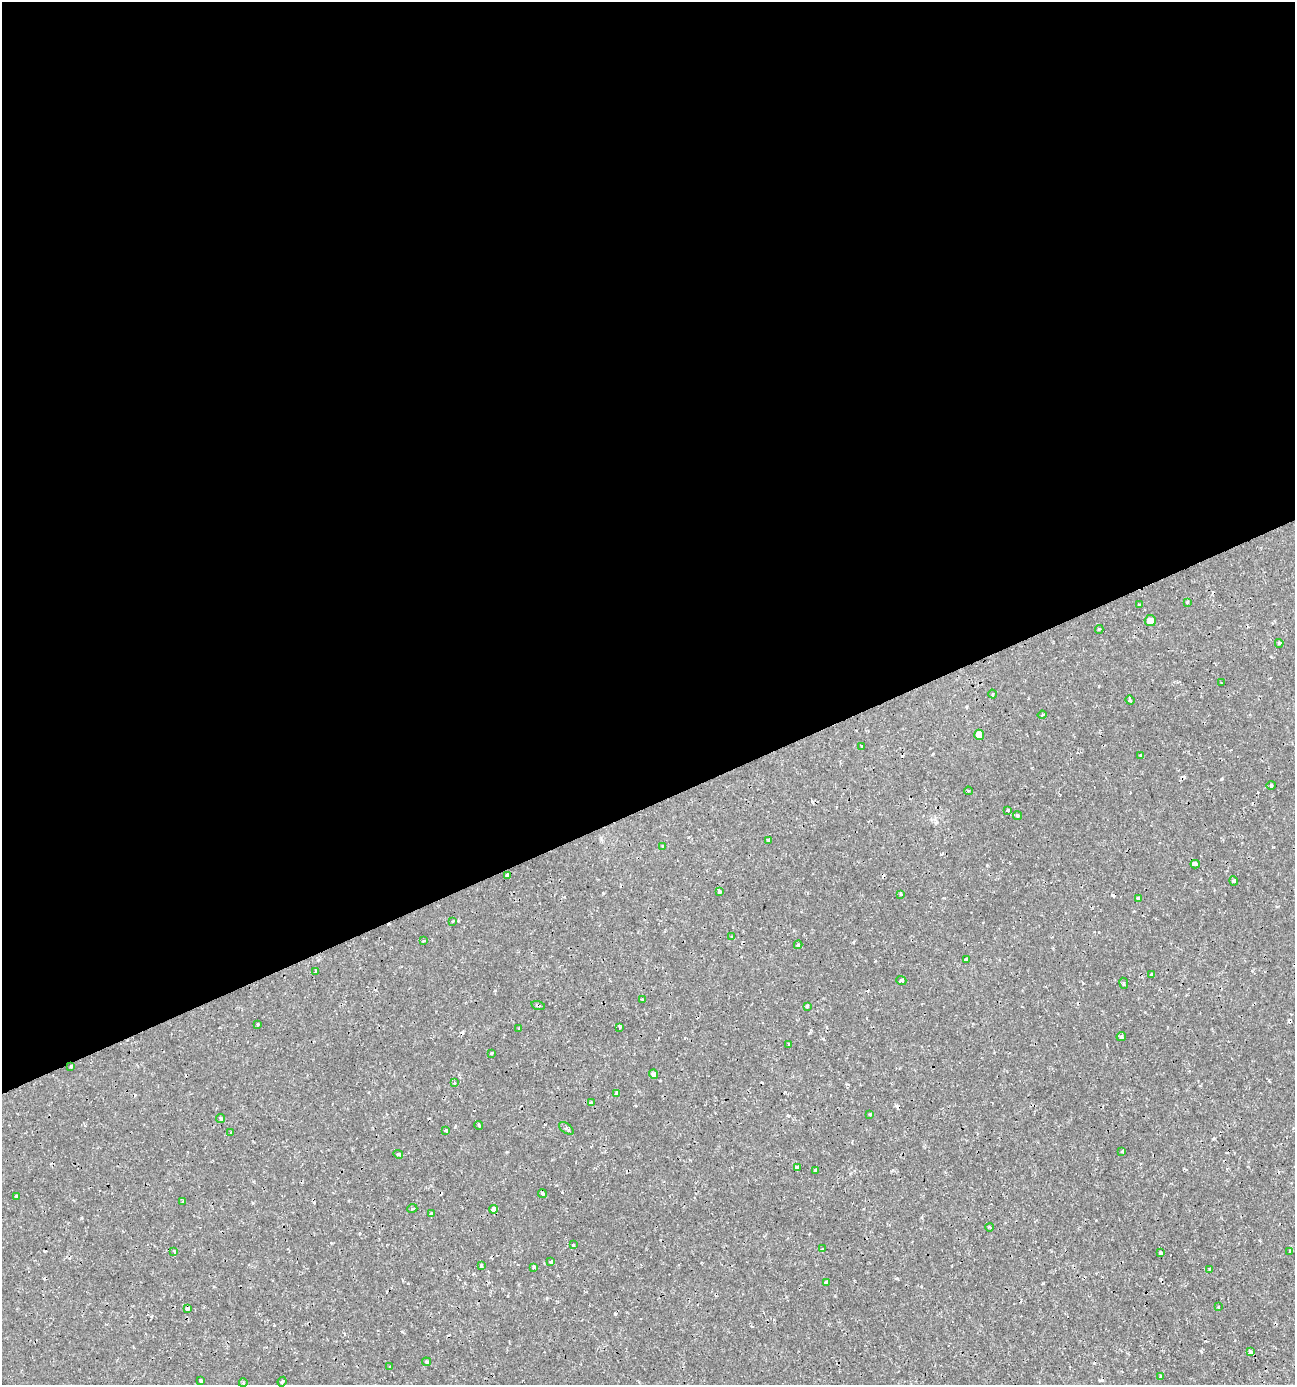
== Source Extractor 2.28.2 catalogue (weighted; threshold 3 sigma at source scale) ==
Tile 2 of 4 x 4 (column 2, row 1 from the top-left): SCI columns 1428-2720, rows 4154-5536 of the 5402 x 5549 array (HDU 1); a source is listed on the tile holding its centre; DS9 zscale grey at full resolution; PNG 1297 x 1387 px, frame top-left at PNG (2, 2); each listed source drawn as its Kron ellipse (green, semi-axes under 4 px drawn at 4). Shown black and unused: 58% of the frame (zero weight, under 2 of 3 exposures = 1% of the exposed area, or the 3 px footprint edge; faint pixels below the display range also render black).
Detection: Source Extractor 2.28.2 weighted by HDU 2 'WHT'; one run over the whole footprint, this tile lists its part. Background 0.00186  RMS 0.0011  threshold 0.00477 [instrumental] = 3 sigma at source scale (4.5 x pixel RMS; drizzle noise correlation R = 1.50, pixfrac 1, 0.0396/0.0396 arcsec/px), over >= 5 px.
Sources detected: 98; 15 cosmic-ray / hot-pixel residue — neither listed nor drawn; the other 83 listed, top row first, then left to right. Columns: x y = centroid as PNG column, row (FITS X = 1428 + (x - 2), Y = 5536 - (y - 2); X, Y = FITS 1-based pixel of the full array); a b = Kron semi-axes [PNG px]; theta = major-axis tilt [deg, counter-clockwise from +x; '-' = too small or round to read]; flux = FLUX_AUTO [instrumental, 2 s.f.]
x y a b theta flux
1187 602 3 3 - 0.12
1139 605 3 3 - 0.097
1150 620 5 5 - 0.73
1099 629 4 3 - 0.13
1279 643 4 3 - 0.18
1221 683 3 2 - 0.18
993 694 4 3 - 0.12
1130 700 5 3 - 0.19
1042 715 4 3 - 0.16
979 735 5 5 - 0.97
862 747 3 3 - 0.11
1141 756 3 3 - 0.13
1271 785 5 3 - 0.11
968 791 4 3 - 0.12
1008 810 3 3 - 0.27
1017 816 5 4 - 0.16
769 840 3 3 - 0.59
663 846 4 3 - 0.15
1195 864 4 3 - 0.54
507 876 4 3 - 0.81
1234 881 4 3 - 0.27
719 892 3 3 - 0.22
901 894 3 3 - 0.13
1138 898 3 3 - 0.38
453 921 3 2 - 0.087
732 937 4 2 - 0.088
423 941 3 3 - 0.12
798 945 4 4 - 0.17
966 960 4 3 - 0.78
316 971 4 3 - 0.54
1151 974 3 3 - 0.4
901 981 5 4 - 0.26
1124 983 5 3 - 0.16
642 999 4 2 - 0.089
538 1005 7 2 -15 0.12
807 1006 3 3 - 0.37
258 1024 3 2 - 0.12
619 1027 3 3 - 0.12
519 1029 3 3 - 0.14
1121 1037 5 4 - 0.26
789 1045 3 3 - 0.17
492 1053 3 3 - 0.24
71 1066 3 2 - 0.14
654 1074 5 4 - 0.34
454 1083 4 3 - 0.12
616 1093 4 3 - 6.8
591 1103 4 3 - 0.32
870 1114 3 3 - 0.22
221 1119 5 4 - 0.2
479 1125 4 3 - 0.2
566 1128 8 4 -36 0.28
445 1130 4 3 - 0.19
231 1133 4 3 - 0.44
1122 1151 3 3 - 0.17
398 1154 5 3 - 0.3
797 1168 3 3 - 0.27
815 1170 3 3 - 0.16
542 1193 4 4 - 0.18
17 1196 4 3 - 0.17
183 1202 3 3 - 0.14
412 1209 5 3 - 0.13
493 1209 4 4 - 1.4
431 1213 3 3 - 0.28
990 1227 4 3 - 0.096
573 1245 3 2 - 0.084
822 1249 4 3 - 0.17
174 1251 3 2 - 0.2
1289 1251 3 2 - 0.094
1161 1253 3 3 - 0.2
551 1262 3 3 - 0.34
482 1266 3 3 - 0.2
534 1267 4 3 - 0.17
1210 1269 3 3 - 0.22
827 1282 4 3 - 1.1
1218 1307 4 4 - 0.11
187 1309 3 3 - 0.36
1250 1352 4 3 - 0.32
426 1362 4 4 - 0.21
390 1367 3 2 - 0.12
1161 1376 4 4 - 0.38
200 1381 3 3 - 0.57
282 1382 5 3 - 0.15
243 1383 4 3 - 0.1
Overlapping masked pixels (flux is a lower limit): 2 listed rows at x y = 538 1005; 71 1066
Unlisted compact peaks at least as high as the median listed source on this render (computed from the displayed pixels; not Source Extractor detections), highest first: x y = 1221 779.